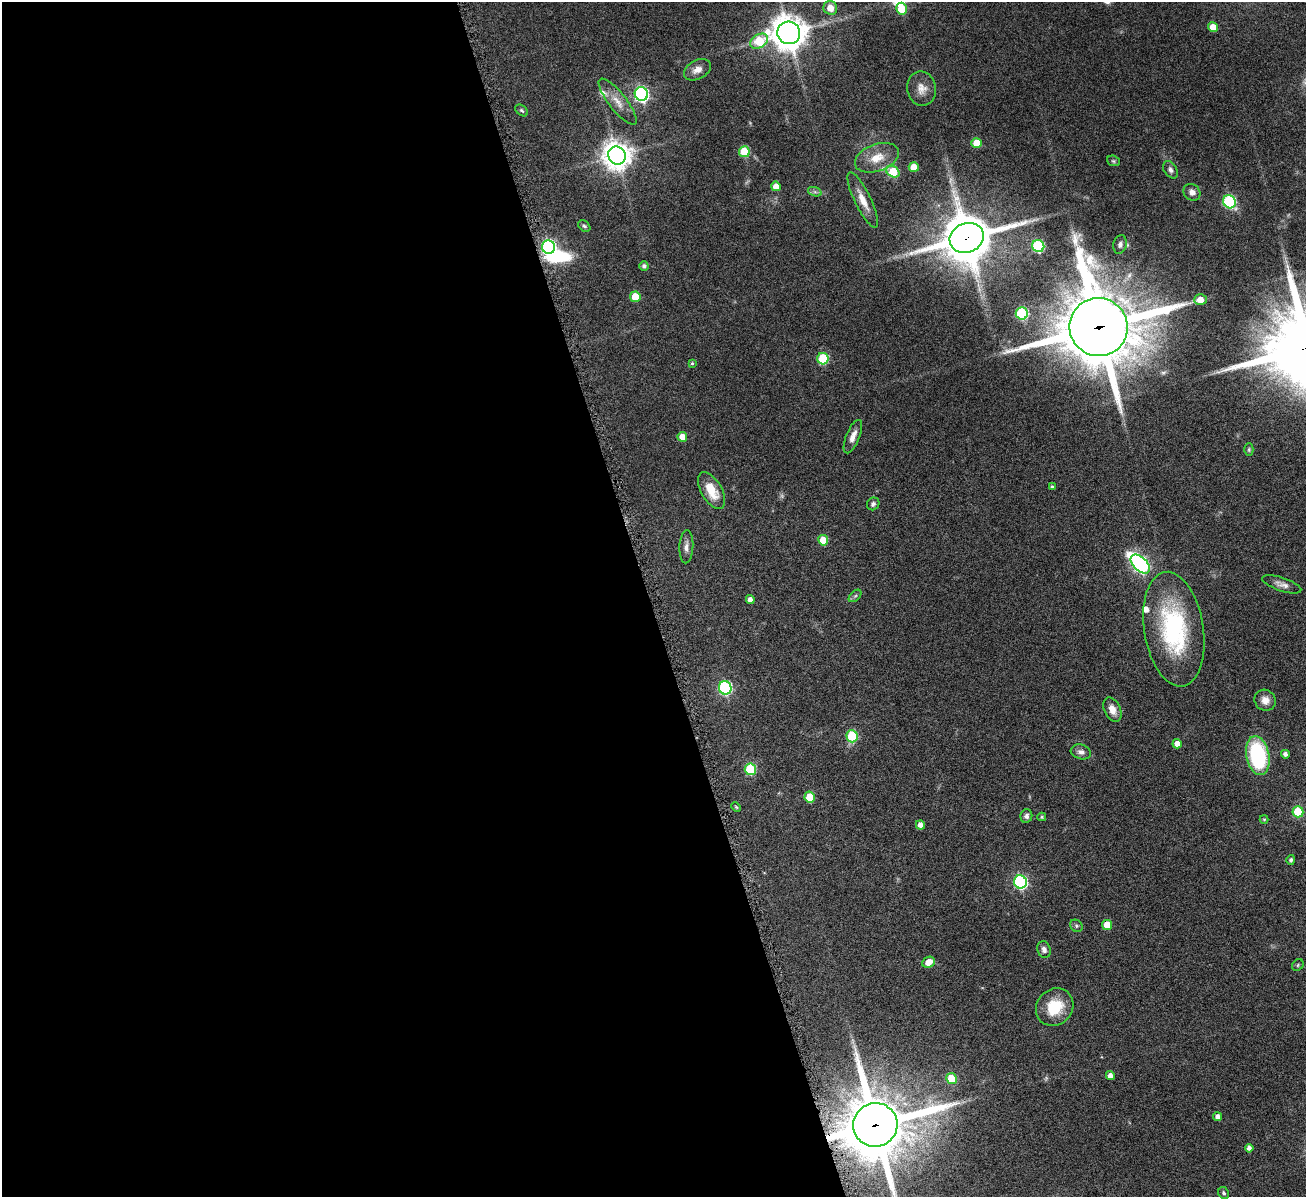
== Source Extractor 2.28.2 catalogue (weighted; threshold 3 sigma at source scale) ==
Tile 9 of 4 x 4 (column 1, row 3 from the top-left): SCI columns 7-1310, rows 1471-2665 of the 5223 x 5210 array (HDU 1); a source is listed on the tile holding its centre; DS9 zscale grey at full resolution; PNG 1308 x 1199 px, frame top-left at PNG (2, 2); each listed source drawn as its Kron ellipse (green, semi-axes under 4 px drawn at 4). Shown black and unused: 50% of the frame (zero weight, under 4 of 8 exposures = <1% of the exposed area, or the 3 px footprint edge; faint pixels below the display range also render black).
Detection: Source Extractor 2.28.2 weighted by HDU 2 'WHT'; one run over the whole footprint, this tile lists its part. Background 0.108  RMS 0.0052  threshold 0.0211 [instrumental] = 3 sigma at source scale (4.09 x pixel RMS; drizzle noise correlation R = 1.36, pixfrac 0.8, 0.05/0.05 arcsec/px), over >= 5 px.
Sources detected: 83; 2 too faint to see at this stretch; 1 inside a brighter object's white glare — neither listed nor drawn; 2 inside a brighter listed object's ellipse — not listed separately; the other 78 listed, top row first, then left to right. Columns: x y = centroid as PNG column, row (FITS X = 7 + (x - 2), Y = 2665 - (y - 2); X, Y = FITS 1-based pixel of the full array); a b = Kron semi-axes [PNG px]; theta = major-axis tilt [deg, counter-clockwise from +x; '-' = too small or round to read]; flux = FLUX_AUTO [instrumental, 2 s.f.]
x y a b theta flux
830 8 7 6 - 5.5
902 9 6 5 - 11
1213 27 5 5 - 6.4
789 33 11 11 - 900
759 41 9 6 32 20
697 70 14 9 28 3.7
921 89 17 14 -80 5.2
641 94 7 6 - 120
618 102 28 8 -52 6.4
522 110 7 5 -39 0.85
976 143 5 5 - 8.5
744 152 5 5 - 18
617 155 9 8 - 660
877 158 23 13 20 8.9
1113 161 6 5 - 0.71
914 167 5 5 - 6.1
1170 170 9 6 -58 1.9
893 172 7 5 -33 19
776 186 5 4 - 5.4
815 192 7 4 -18 1.1
1192 192 9 7 -44 2.5
863 200 30 8 -64 6.5
1229 202 7 6 - 54
584 226 7 5 -42 0.94
967 238 17 14 22 2300
1120 244 9 6 76 1.7
1038 246 6 6 - 45
548 247 7 6 - 110
644 266 4 4 - 1.4
635 297 5 5 - 12
1200 300 6 5 - 4.7
1022 313 6 6 - 46
1099 327 29 29 - 4700
823 359 6 5 - 26
692 363 4 3 - 0.67
682 437 5 4 - 4.7
853 437 18 6 68 4
1249 449 6 4 89 0.72
1052 486 4 3 - 0.63
712 491 20 10 -61 10
873 504 6 6 - 1.3
823 540 5 5 - 11
686 547 16 7 87 2.7
1140 564 11 7 -45 150
1282 584 20 6 -19 3
855 596 7 4 44 0.96
750 600 4 4 - 2.6
1174 629 58 29 -81 65
725 688 7 6 - 64
1265 700 11 10 - 3.8
1112 710 13 8 -66 4.7
852 736 6 5 - 26
1177 744 5 4 - 5.2
1081 752 10 7 -16 2.2
1285 754 4 4 - 1.8
1258 756 20 11 -79 52
750 769 6 5 - 28
810 797 5 5 - 14
736 807 5 4 - 0.55
1298 812 5 5 - 20
1026 816 7 6 - 1.5
1042 817 4 4 - 0.58
1264 819 4 4 - 0.5
920 825 5 4 - 2.8
1291 860 5 4 - 1
1020 882 6 6 - 88
1107 925 5 5 - 9.4
1076 926 7 5 -47 0.87
1044 950 8 6 -71 2
929 962 6 5 - 5.5
1298 965 6 5 - 0.73
1055 1007 20 17 45 15
1110 1076 4 4 - 2.7
952 1078 5 5 - 15
1218 1117 4 4 - 2.3
875 1125 22 21 - 3600
1249 1148 4 4 - 2
1224 1193 6 5 - 0.9
Overlapping masked pixels (flux is a lower limit): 3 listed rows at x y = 967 238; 1099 327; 875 1125
Isophote crosses this tile's border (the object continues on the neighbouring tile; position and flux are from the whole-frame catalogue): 1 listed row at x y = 875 1125